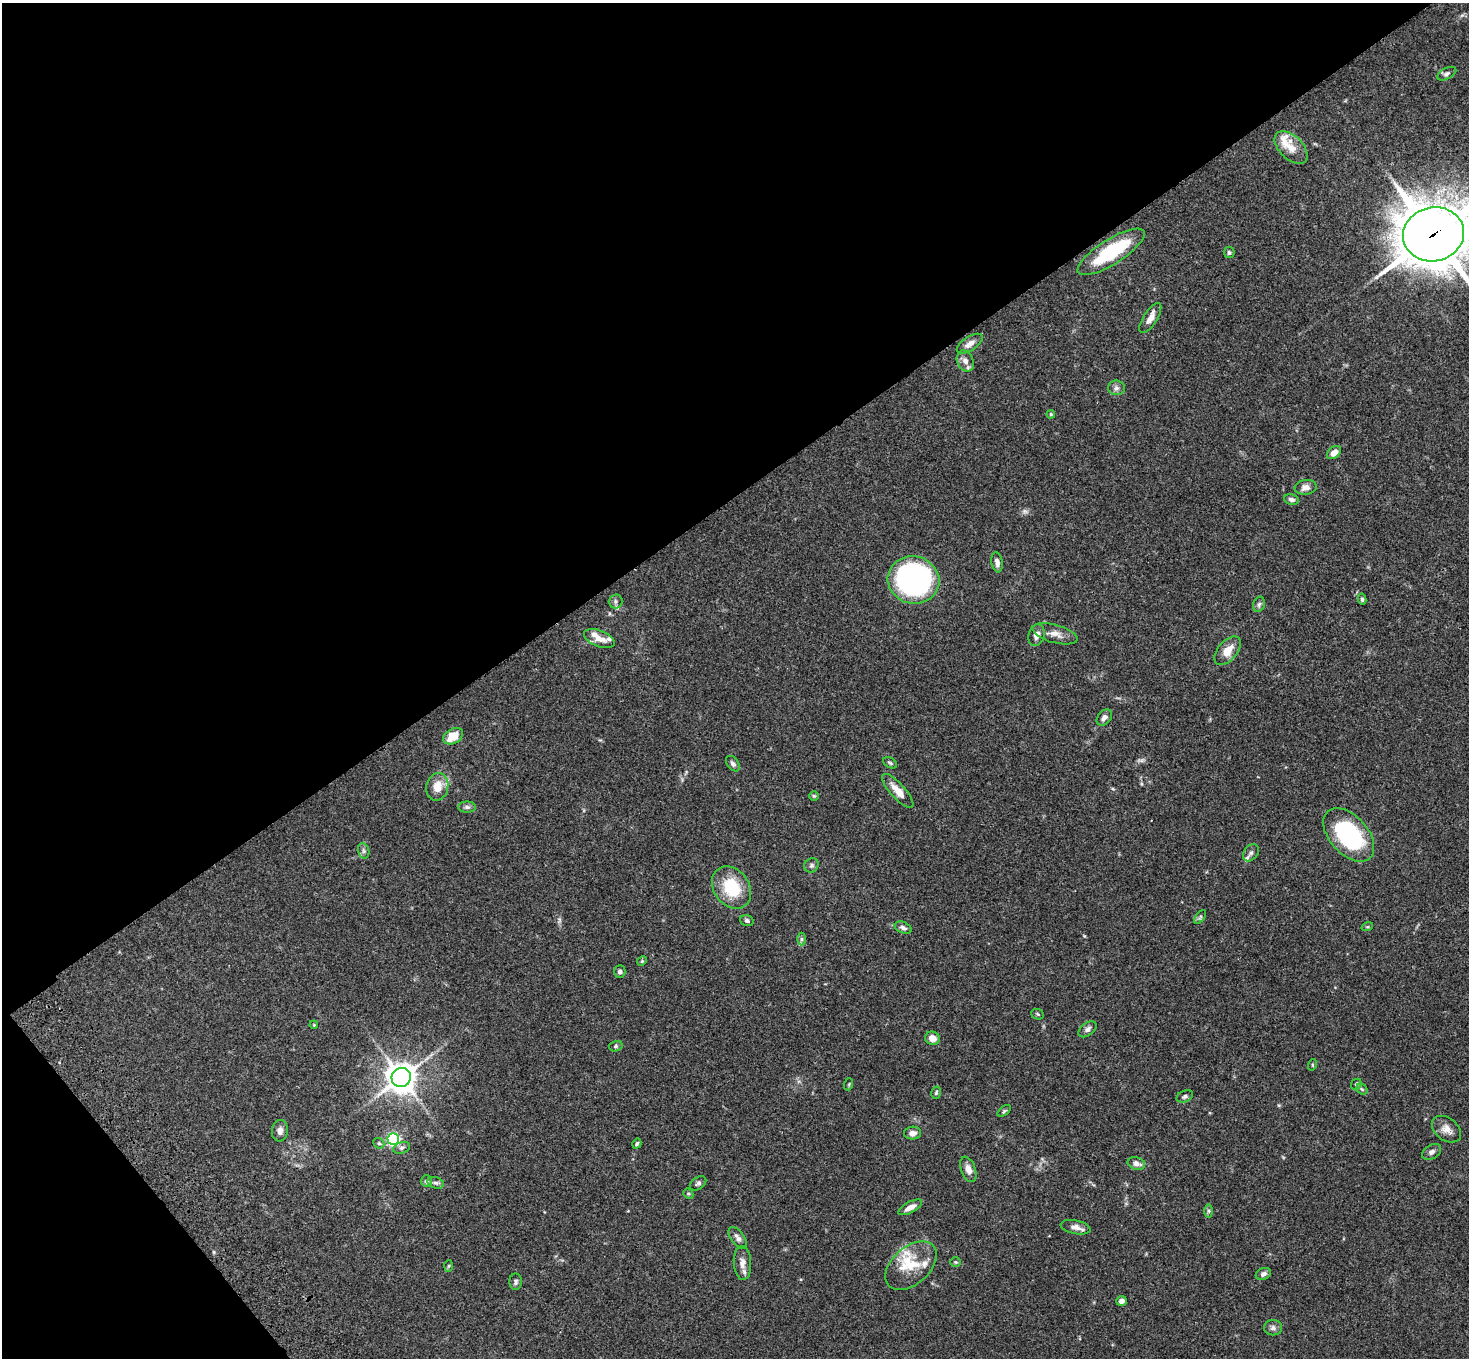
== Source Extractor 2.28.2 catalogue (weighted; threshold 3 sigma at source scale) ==
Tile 5 of 4 x 4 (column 1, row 2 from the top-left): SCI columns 107-1573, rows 3090-4445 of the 6077 x 6038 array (HDU 1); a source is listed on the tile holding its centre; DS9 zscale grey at full resolution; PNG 1471 x 1360 px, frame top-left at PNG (2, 3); each listed source drawn as its Kron ellipse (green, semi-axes under 4 px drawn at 4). Shown black and unused: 39% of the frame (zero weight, under 3 of 4 exposures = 6% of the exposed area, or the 3 px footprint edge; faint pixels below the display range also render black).
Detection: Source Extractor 2.28.2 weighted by HDU 2 'WHT'; one run over the whole footprint, this tile lists its part. Background 0.0588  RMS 0.0053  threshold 0.024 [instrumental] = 3 sigma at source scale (4.5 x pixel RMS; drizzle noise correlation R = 1.50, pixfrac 1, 0.05/0.05 arcsec/px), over >= 5 px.
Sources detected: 90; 1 too faint to see at this stretch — neither listed nor drawn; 8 inside a brighter listed object's ellipse — not listed separately; the other 81 listed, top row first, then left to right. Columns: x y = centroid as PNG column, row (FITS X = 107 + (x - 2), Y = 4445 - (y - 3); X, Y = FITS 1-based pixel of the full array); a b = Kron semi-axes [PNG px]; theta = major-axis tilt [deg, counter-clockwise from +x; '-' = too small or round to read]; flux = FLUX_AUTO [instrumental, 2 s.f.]
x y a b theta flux
1447 74 10 5 27 1.4
1291 147 20 11 -44 6.8
1434 234 30 27 13 2400
1111 252 39 12 32 35
1229 253 5 5 - 0.95
1150 318 17 7 57 3.9
970 344 15 7 33 3.8
965 361 11 8 -65 3.2
1116 388 8 7 - 1.7
1051 414 4 3 - 0.56
1334 453 8 5 39 3.7
1306 487 11 7 8 3.1
1292 500 7 5 -14 1.7
997 562 10 5 -80 2.4
913 580 26 23 -13 140
1362 599 5 4 - 0.93
616 601 7 7 - 1.4
1259 604 8 5 73 1.2
1055 634 23 9 -15 4.8
1037 635 11 8 74 3.2
599 639 16 8 -21 5.4
1228 651 17 9 50 7
1104 717 9 6 49 2.1
453 736 10 7 30 8.8
890 763 7 4 -30 0.85
733 764 9 5 -53 1.6
437 787 14 11 78 7.5
898 791 22 7 -48 5.9
814 796 5 5 - 0.64
467 807 9 5 0 1.4
1349 835 31 19 -48 55
364 851 8 5 -73 1.2
1251 853 9 6 53 1.9
811 865 7 6 - 1.4
732 887 23 17 -54 23
1200 917 8 4 53 0.95
747 920 7 5 -17 1.1
1367 927 6 4 18 0.61
903 928 9 5 -24 1.7
801 939 6 4 90 0.99
642 961 5 4 - 0.65
620 972 6 5 - 1.6
1038 1014 6 5 - 0.76
314 1025 4 3 - 0.42
1087 1029 10 6 38 1.9
932 1038 7 6 - 4.2
616 1046 7 5 15 0.9
1312 1065 6 3 72 0.5
401 1077 10 9 - 710
849 1084 6 3 72 0.54
1356 1084 6 5 - 0.79
1362 1089 6 5 - 0.85
936 1093 6 4 74 0.79
1185 1096 8 5 27 1.3
1004 1111 8 4 36 0.74
1447 1129 16 11 -38 4.4
280 1131 11 8 85 2.6
913 1133 9 6 3 2.9
393 1139 6 6 - 100
379 1143 6 5 - 0.83
637 1144 5 4 - 0.87
402 1148 8 5 17 1.4
1432 1152 10 6 32 2
1136 1163 9 6 -15 3
968 1169 13 7 -70 3.5
426 1181 6 5 - 1.2
436 1183 8 5 -18 1.3
698 1183 9 6 37 1.3
688 1194 5 4 - 0.68
910 1207 13 5 28 4
1209 1211 7 4 -90 0.92
1075 1227 15 7 -12 3.2
738 1238 13 6 -53 2.3
956 1262 5 4 - 0.67
742 1263 17 8 -87 3.6
449 1266 6 4 87 0.64
911 1266 30 18 41 14
1263 1274 8 5 23 1.6
516 1282 8 6 -89 1.3
1121 1301 5 5 - 2.3
1273 1328 9 7 -2 1.8
Overlapping masked pixels (flux is a lower limit): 2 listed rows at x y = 1434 234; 1111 252
Isophote crosses this tile's border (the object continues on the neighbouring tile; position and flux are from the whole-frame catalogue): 1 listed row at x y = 1434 234